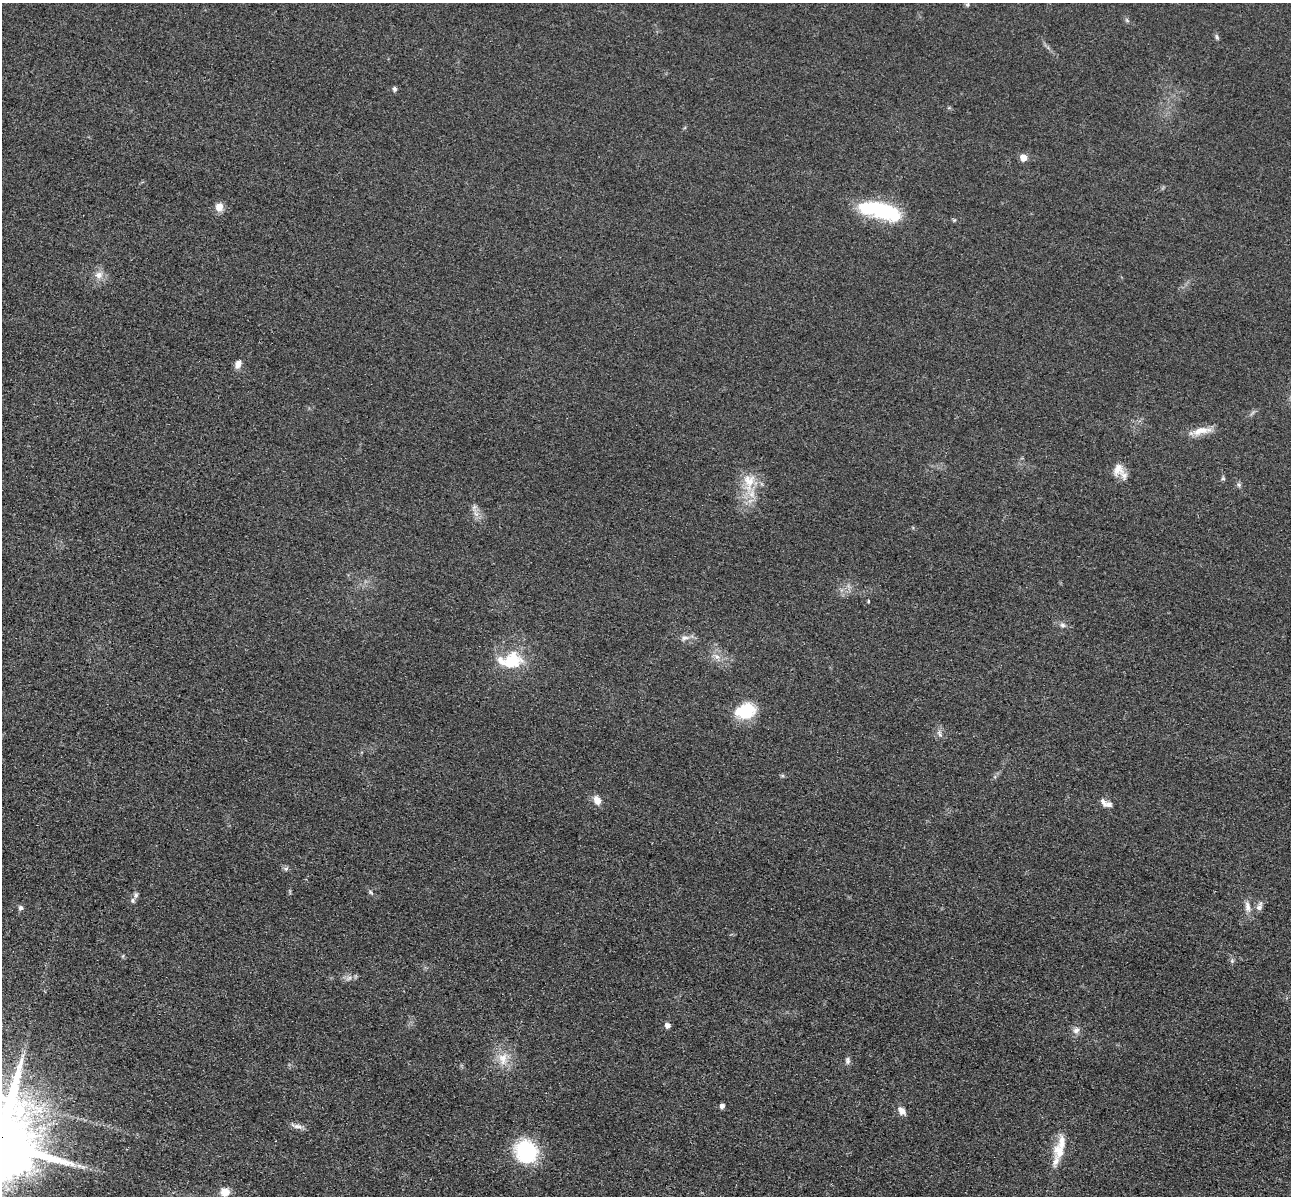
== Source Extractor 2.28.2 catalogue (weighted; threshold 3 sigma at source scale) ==
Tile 7 of 4 x 4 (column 3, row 2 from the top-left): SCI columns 2751-4039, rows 2786-3979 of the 5350 x 5365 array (HDU 1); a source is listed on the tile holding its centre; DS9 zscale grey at full resolution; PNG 1293 x 1198 px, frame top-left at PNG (2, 3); no overlay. Shown black and unused: <1% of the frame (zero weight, under 3 of 4 exposures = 9% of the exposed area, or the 3 px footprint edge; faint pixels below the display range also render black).
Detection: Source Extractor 2.28.2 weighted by HDU 2 'WHT'; one run over the whole footprint, this tile lists its part. Background 0.0484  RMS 0.0086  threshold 0.0389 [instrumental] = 3 sigma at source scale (4.5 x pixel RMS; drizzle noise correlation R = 1.50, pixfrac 1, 0.05/0.05 arcsec/px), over >= 5 px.
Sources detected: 52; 1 inside a brighter object's white glare — not listed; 7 inside a brighter listed object's ellipse — not listed separately; the other 44 listed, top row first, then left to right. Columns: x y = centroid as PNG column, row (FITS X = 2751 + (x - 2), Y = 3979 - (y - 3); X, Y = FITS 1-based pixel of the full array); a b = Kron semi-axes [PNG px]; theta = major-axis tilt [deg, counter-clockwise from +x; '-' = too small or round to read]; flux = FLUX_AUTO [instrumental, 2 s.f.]
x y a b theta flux
967 4 7 5 29 1.3
1127 20 7 5 -45 1.5
1217 37 8 5 -69 1.6
394 89 6 5 - 1.9
1023 158 5 5 - 12
219 207 9 8 - 7.6
883 210 39 15 -20 72
99 275 11 10 - 6.2
238 364 11 7 66 4.7
1201 431 28 9 10 11
1118 469 17 14 74 9.1
1223 478 6 5 - 1.2
749 482 29 16 -88 22
1239 485 6 5 - 1.6
476 514 9 5 -58 3.7
868 601 4 3 - 0.73
1062 625 8 6 -17 2.6
685 638 12 7 20 4.3
717 657 10 6 -40 4.2
512 660 27 23 24 33
745 711 22 16 13 32
939 733 11 6 -67 3
597 800 11 8 -60 6.9
1103 802 13 6 -62 3.7
286 869 7 6 - 1.9
371 893 8 4 -48 1.5
136 895 8 5 75 2.1
1247 906 16 7 -82 5.8
1259 907 11 8 43 3.9
21 908 6 6 - 2.3
123 956 6 4 71 0.96
1232 961 6 6 - 1.6
349 978 10 4 33 2.5
667 1025 5 5 - 4.4
1076 1030 9 8 - 4
503 1059 19 13 -86 14
848 1060 10 7 -89 2.6
722 1106 5 5 - 3.3
902 1111 11 8 -54 5.1
297 1126 18 6 -15 4.2
526 1151 23 21 -52 64
1059 1151 22 16 90 14
79 1165 9 4 -9 3.2
225 1192 10 9 - 9.7